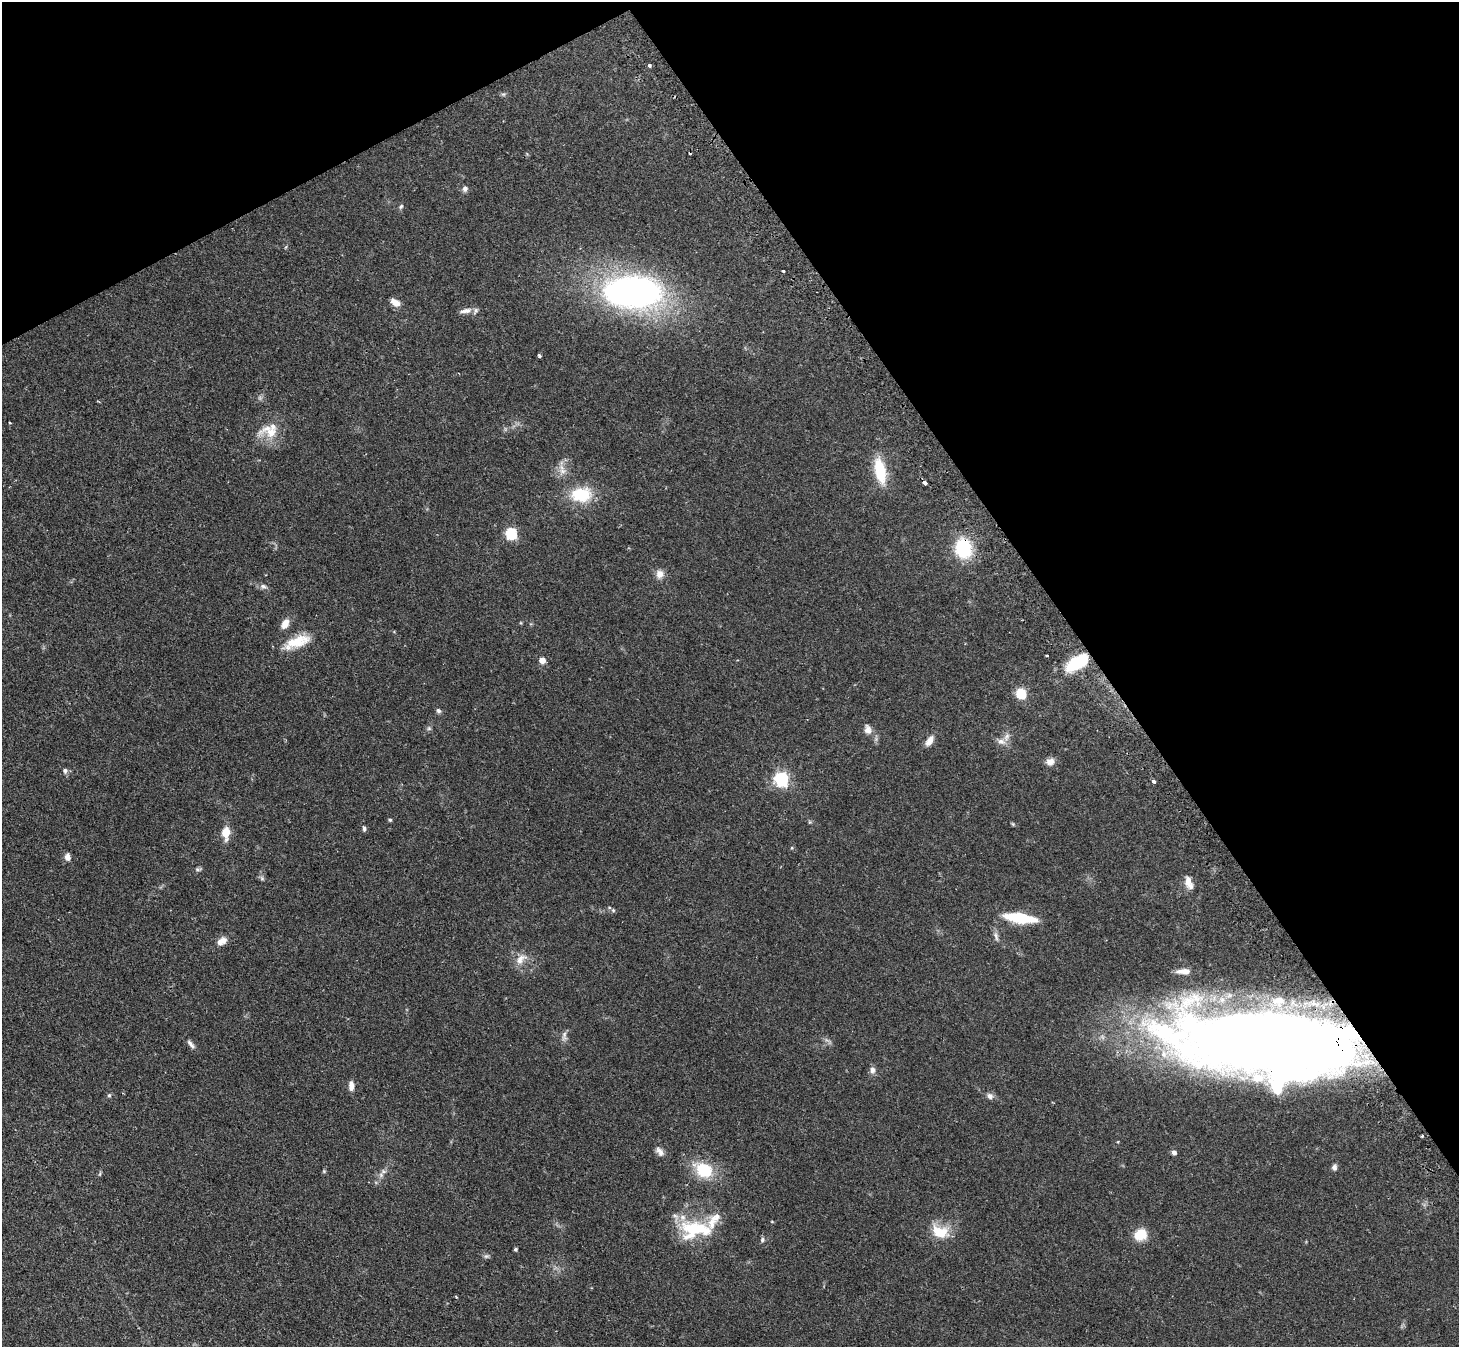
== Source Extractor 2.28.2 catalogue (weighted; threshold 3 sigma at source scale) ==
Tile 3 of 4 x 4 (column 3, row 1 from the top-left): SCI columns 2949-4405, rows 4207-5551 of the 5894 x 5862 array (HDU 1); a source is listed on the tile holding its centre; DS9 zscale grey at full resolution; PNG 1461 x 1349 px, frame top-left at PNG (2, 2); no overlay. Shown black and unused: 31% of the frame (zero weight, under 2 of 3 exposures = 3% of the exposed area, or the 3 px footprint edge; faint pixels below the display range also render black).
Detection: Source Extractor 2.28.2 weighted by HDU 2 'WHT'; one run over the whole footprint, this tile lists its part. Background 0.0965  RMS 0.0064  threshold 0.0288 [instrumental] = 3 sigma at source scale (4.5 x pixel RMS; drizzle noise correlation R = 1.50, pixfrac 1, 0.05/0.05 arcsec/px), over >= 5 px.
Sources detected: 82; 1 too faint to see at this stretch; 1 cosmic-ray / hot-pixel residue — not listed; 9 inside a brighter listed object's ellipse — not listed separately; the other 71 listed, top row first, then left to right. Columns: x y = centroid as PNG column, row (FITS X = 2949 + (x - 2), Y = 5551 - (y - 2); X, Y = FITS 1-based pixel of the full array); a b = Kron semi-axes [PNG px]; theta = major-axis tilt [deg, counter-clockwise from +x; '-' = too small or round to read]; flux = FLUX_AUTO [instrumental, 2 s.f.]
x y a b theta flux
649 65 3 3 - 2.7
503 94 7 4 -1 1
465 188 7 6 - 2.2
401 206 8 5 50 1.1
783 271 3 3 - 1.5
633 292 60 33 -3 220
395 303 12 7 -30 4.9
465 311 17 6 8 3.4
539 356 3 3 - 2
10 423 3 2 - 0.59
271 432 37 16 -8 14
563 471 11 10 - 4.5
880 471 27 11 -78 24
925 483 4 3 - 3.6
581 495 25 17 2 25
511 533 6 5 - 66
963 548 17 13 -75 41
660 574 11 11 - 4.4
263 587 10 7 -14 2.3
285 624 13 8 62 5.2
297 642 37 13 21 16
1047 656 3 2 - 0.7
542 660 5 4 - 9.1
1078 662 24 11 31 35
1021 693 5 5 - 47
438 711 7 6 - 1.4
429 728 7 5 -45 1.2
868 730 13 10 -77 3.9
929 741 15 8 55 4.4
1001 741 14 8 -14 3.6
1050 761 10 9 - 4.2
65 771 7 6 - 1.9
781 779 6 6 - 150
1153 781 4 3 - 2
390 820 5 4 - 0.86
809 822 6 4 89 0.75
1013 824 6 4 -46 0.76
364 828 8 4 -85 1.4
226 833 12 8 89 10
67 857 9 7 -80 3.2
198 869 8 6 8 1.3
262 878 7 5 -47 1.3
1188 881 17 9 -88 5.1
613 910 5 5 - 0.93
1020 918 29 9 -8 32
996 936 14 6 -75 2.5
222 941 13 9 29 4.9
521 959 20 11 40 6.5
1183 971 17 6 0 4.7
564 1036 15 7 -88 2.7
1266 1042 141 46 -5 1300
191 1044 15 5 -50 2.5
872 1070 9 7 -86 2.6
351 1086 11 6 -90 4.1
109 1095 6 5 - 1
990 1096 8 7 - 2.7
1422 1136 3 3 - 0.85
660 1151 13 8 -52 3.2
1174 1152 5 4 - 3
1334 1167 8 7 - 2.2
704 1170 18 13 -30 27
324 1171 5 5 - 0.71
100 1174 8 3 77 0.81
381 1175 8 7 - 2.3
692 1228 35 30 37 34
940 1232 24 16 -18 15
1140 1234 14 12 30 13
762 1240 8 5 79 1.3
515 1249 3 3 - 1
486 1256 7 6 - 1.4
456 1297 4 3 - 0.61
Overlapping masked pixels (flux is a lower limit): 2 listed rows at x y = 963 548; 1266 1042